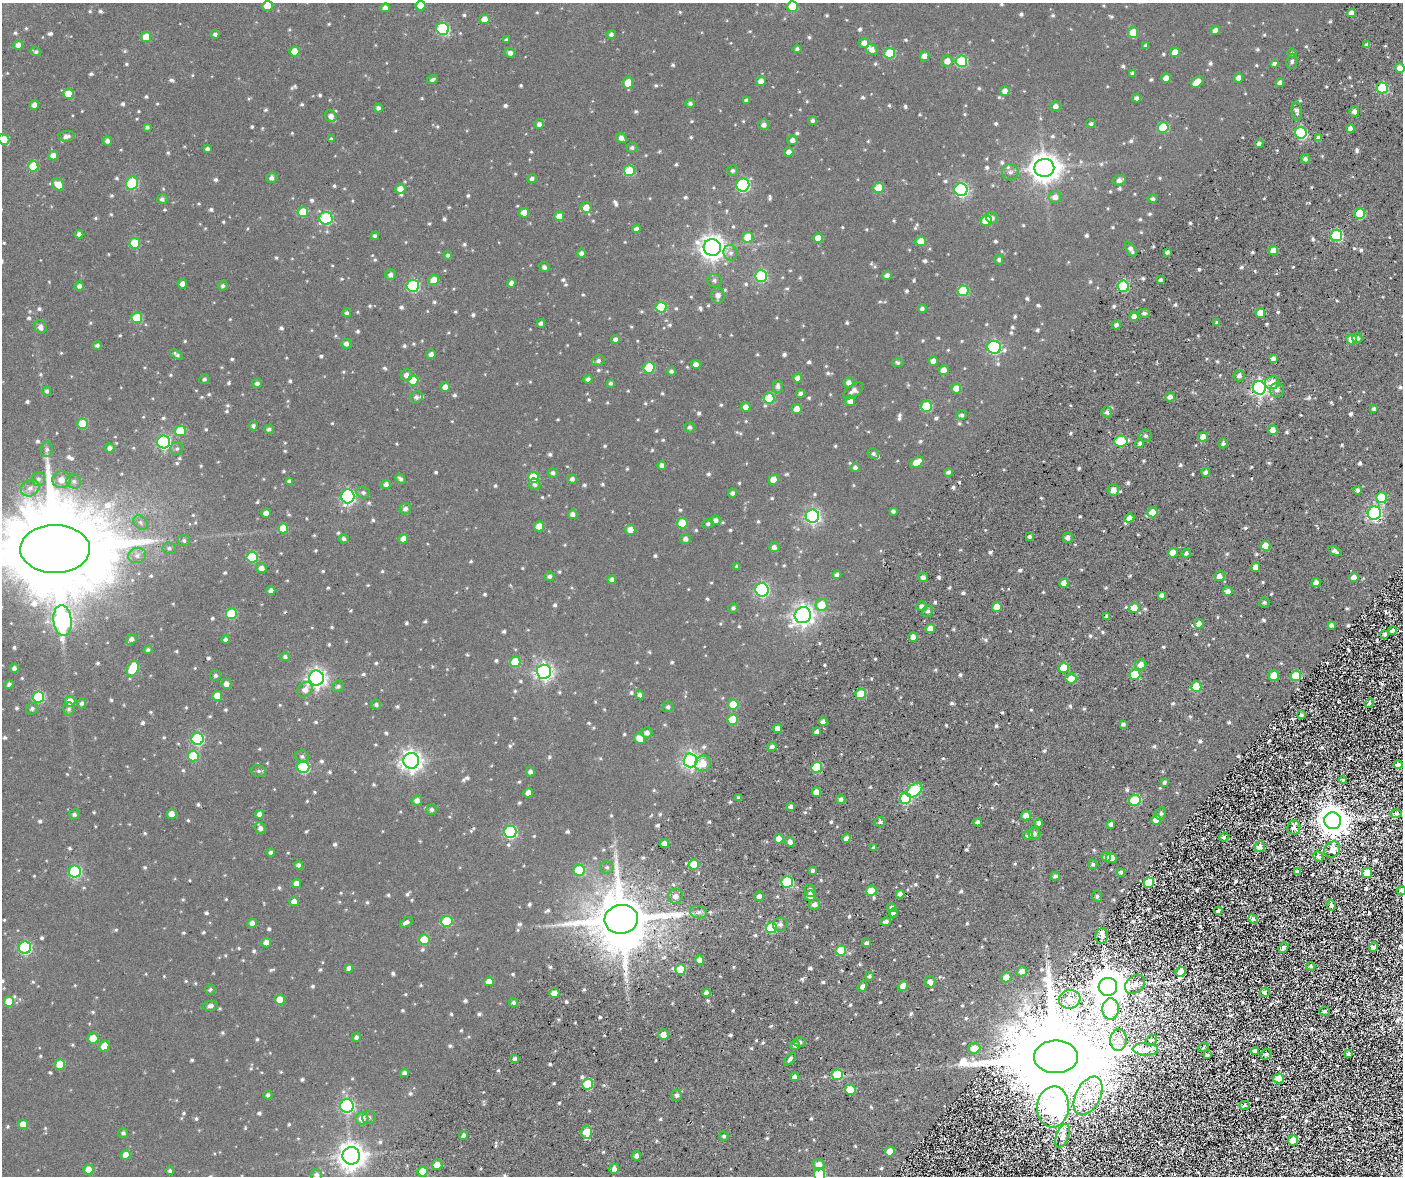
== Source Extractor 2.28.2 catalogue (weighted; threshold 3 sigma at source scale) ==
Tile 11 of 4 x 4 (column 3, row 3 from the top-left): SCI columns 3124-4524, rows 1709-2882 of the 6250 x 5797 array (HDU 1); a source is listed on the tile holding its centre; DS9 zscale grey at full resolution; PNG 1405 x 1178 px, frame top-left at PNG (2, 3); each listed source drawn as its Kron ellipse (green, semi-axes under 4 px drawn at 4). Nothing masked; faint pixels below the display range render black.
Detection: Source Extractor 2.28.2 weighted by HDU 2 'WHT'; one run over the whole footprint, this tile lists its part. Background 0.127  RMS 0.032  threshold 0.131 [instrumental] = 3 sigma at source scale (4.09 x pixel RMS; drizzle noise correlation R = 1.36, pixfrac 0.8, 0.0396/0.0396 arcsec/px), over >= 5 px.
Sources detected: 1207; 2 too faint to see at this stretch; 1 inside a brighter object's white glare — neither listed nor drawn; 13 inside a brighter listed object's ellipse — not listed separately; of the other 1191, all 500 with FLUX_AUTO >= 7.69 (the completeness limit of this list) listed and drawn (691 fainter detections not listed), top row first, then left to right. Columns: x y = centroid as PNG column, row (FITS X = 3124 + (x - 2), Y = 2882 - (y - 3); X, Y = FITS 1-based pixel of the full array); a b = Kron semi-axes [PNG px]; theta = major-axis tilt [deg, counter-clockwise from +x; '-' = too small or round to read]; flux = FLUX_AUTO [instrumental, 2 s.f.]
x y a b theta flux
421 5 5 5 - 49
268 6 5 5 - 73
792 6 5 5 - 140
385 8 5 4 - 20
1351 13 4 4 - 19
484 19 5 5 - 43
443 29 6 6 - 350
1215 30 4 4 - 21
1133 32 5 5 - 70
215 34 4 4 - 9.8
611 34 4 4 - 11
146 37 5 5 - 66
506 40 4 3 - 8.3
864 43 5 5 - 24
18 45 5 4 - 19
1367 45 4 4 - 13
1146 46 4 4 - 9.8
797 49 4 4 - 9
872 50 6 5 - 21
294 51 5 5 - 55
36 52 5 4 - 8.1
1175 52 5 5 - 44
510 53 5 5 - 15
890 53 5 5 - 150
1292 53 5 4 - 8
924 56 5 5 - 25
947 61 5 5 - 30
961 61 6 5 - 260
1292 61 8 5 82 8.2
1274 64 4 4 - 8.9
1400 68 5 5 - 23
1132 73 4 4 - 8.6
1166 78 5 4 - 35
1238 78 4 4 - 22
432 79 6 4 21 8.8
761 81 5 5 - 23
1197 82 7 5 36 51
628 83 6 5 - 53
1280 83 4 4 - 19
1382 88 5 5 - 240
1005 91 5 5 - 22
68 94 5 5 - 81
1137 98 4 4 - 14
746 100 4 4 - 8.6
690 103 4 4 - 8.8
34 105 4 4 - 22
1055 106 5 5 - 16
378 108 4 4 - 12
1297 111 9 5 -85 12
1354 111 5 5 - 14
331 116 6 5 - 18
813 120 5 4 - 8.7
539 124 5 4 - 14
1091 124 5 4 - 8.6
764 125 5 5 - 15
147 127 4 4 - 7.7
1163 128 5 5 - 150
1350 129 4 4 - 17
1301 133 6 5 - 380
66 136 8 5 8 14
621 138 5 5 - 16
1319 138 4 4 - 13
4 139 6 5 - 60
331 139 4 4 - 7.8
793 140 5 5 - 15
107 141 4 4 - 14
1259 143 4 4 - 11
632 148 5 5 - 8.1
207 149 4 4 - 9
789 152 4 4 - 23
53 156 5 4 - 25
1305 159 4 4 - 13
33 166 5 5 - 98
1044 168 10 9 - 5100
733 170 5 5 - 8.3
629 171 5 5 - 170
1010 172 8 8 - 13
272 178 5 5 - 11
532 178 5 4 - 9.9
1119 180 6 5 - 16
132 183 7 5 65 230
58 184 6 5 - 48
743 185 6 6 - 430
878 188 5 5 - 100
400 189 5 5 - 30
961 190 6 6 - 550
1055 197 6 6 - 22
162 199 5 5 - 11
1153 199 5 4 - 8.3
586 207 5 5 - 39
303 212 5 5 - 98
524 213 5 5 - 38
1360 213 5 5 - 140
559 216 5 5 - 38
326 218 6 6 - 340
992 218 6 5 - 12
986 220 5 5 - 120
636 229 4 4 - 13
79 234 4 4 - 14
1336 235 6 5 - 300
375 236 4 4 - 8.9
748 237 5 5 - 73
818 238 5 5 - 40
921 241 5 5 - 62
135 243 5 5 - 120
712 247 9 8 - 3200
1131 249 8 4 -58 15
1273 251 5 4 - 43
1167 252 4 4 - 10
581 253 4 4 - 13
730 253 8 7 - 12
448 255 4 4 - 8
999 259 5 4 - 7.9
544 267 5 5 - 10
390 275 5 5 - 13
887 275 5 4 - 11
761 276 6 6 - 350
434 280 5 5 - 58
714 280 7 6 - 9
1160 280 4 3 - 9.4
511 283 4 4 - 17
182 284 4 4 - 22
79 286 5 4 - 14
223 286 5 4 - 8.6
413 286 6 6 - 360
1123 286 6 5 - 340
963 291 5 5 - 180
718 295 8 6 89 19
661 307 5 5 - 190
922 309 4 4 - 11
347 313 4 4 - 7.9
1144 313 6 4 1 9.6
1260 313 5 5 - 43
1134 317 4 4 - 23
137 318 5 5 - 120
541 323 4 4 - 10
1217 323 4 3 - 7.9
1116 325 4 4 - 13
40 327 7 6 - 16
1357 338 5 5 - 11
615 339 4 4 - 13
1351 339 5 5 - 50
346 344 5 5 - 15
97 345 4 4 - 7.9
994 347 7 6 - 500
431 354 5 4 - 16
177 355 7 4 -37 8.1
1273 359 4 4 - 16
598 361 6 5 - 11
933 361 5 4 - 22
898 363 6 4 -9 7.7
696 364 5 4 - 19
649 368 6 5 - 140
944 370 5 5 - 39
671 371 4 4 - 8.3
406 375 6 6 - 17
1239 376 5 5 - 15
797 378 5 4 - 20
204 379 5 4 - 8
588 379 4 4 - 12
413 381 5 5 - 99
257 383 4 4 - 11
611 383 4 3 - 7.8
849 383 5 5 - 17
1272 383 7 6 - 47
778 386 6 5 - 11
445 387 5 5 - 27
1259 388 7 6 - 1100
956 389 5 5 - 47
1277 390 7 7 - 16
47 391 4 4 - 8.1
853 391 11 6 38 18
800 394 4 4 - 11
416 397 6 6 - 10
1170 397 5 4 - 17
769 398 5 5 - 140
850 401 5 5 - 29
927 406 5 5 - 180
746 407 5 4 - 24
797 409 5 5 - 41
1374 409 4 3 - 9.8
1107 412 5 5 - 12
962 415 5 5 - 8.9
82 424 5 5 - 95
253 426 4 4 - 8.9
690 427 5 5 - 9.3
269 429 5 4 - 8.4
1273 430 5 5 - 27
180 431 5 5 - 130
1146 436 6 6 - 9.4
1203 437 5 5 - 29
1121 441 7 5 11 200
164 442 6 6 - 590
1140 443 4 4 - 9.9
1223 443 5 4 - 8.5
110 448 5 4 - 13
47 449 8 6 85 8.2
177 449 6 6 - 8
873 454 6 5 - 8
917 462 7 5 35 44
662 466 4 4 - 19
855 467 4 4 - 12
948 472 4 4 - 9.1
1206 472 4 4 - 14
553 473 5 5 - 9.6
533 477 5 5 - 130
38 479 7 6 - 9.7
400 479 6 4 -43 9.5
572 479 5 4 - 11
61 480 9 8 - 31
773 480 5 5 - 46
74 481 7 7 - 11
289 481 4 4 - 10
386 484 5 4 - 15
535 484 6 5 - 11
30 488 9 8 - 22
1113 490 5 5 - 29
1358 490 4 4 - 9.9
363 493 7 6 - 9
732 493 4 4 - 11
348 496 7 6 - 580
1381 497 5 5 - 120
405 509 6 5 - 13
893 511 4 4 - 9.2
1152 512 5 5 - 64
266 513 5 4 - 24
1374 513 7 6 - 860
573 514 5 4 - 16
812 516 7 6 - 830
1129 518 5 4 - 21
715 520 5 5 - 15
140 522 8 6 -46 10
682 523 5 5 - 98
708 524 6 4 25 8.2
539 526 5 5 - 57
283 528 5 5 - 59
630 530 5 5 - 40
1029 537 4 3 - 10
1068 538 5 5 - 14
344 539 5 4 - 7.8
403 539 5 4 - 33
685 539 5 5 - 13
184 540 6 5 - 7.9
1265 546 5 5 - 52
774 547 5 5 - 15
169 548 7 6 - 8.2
55 549 35 24 -1 82000
1335 551 7 4 -28 10
1173 553 5 5 - 48
1186 553 5 4 - 9.2
137 555 9 7 16 16
252 557 5 5 - 200
737 566 4 3 - 7.9
1255 567 4 4 - 28
261 568 5 5 - 23
837 575 4 4 - 10
549 576 5 5 - 11
1219 576 5 5 - 19
923 577 5 5 - 15
1354 577 5 4 - 26
612 579 4 4 - 13
1064 583 4 4 - 24
1316 583 4 4 - 19
762 590 7 6 - 620
271 591 4 4 - 21
1228 591 5 4 - 19
1162 595 4 4 - 11
1264 602 5 5 - 8.3
822 605 6 6 - 73
921 606 5 5 - 14
997 607 5 5 - 48
733 608 5 5 - 7.8
1134 608 5 5 - 47
928 611 6 5 - 7.9
231 614 5 5 - 170
803 615 8 8 - 2200
1107 616 4 4 - 11
62 621 15 9 -83 1200
1199 624 5 5 - 26
1331 625 4 4 - 12
930 628 5 4 - 37
1393 631 4 4 - 15
1384 634 3 3 - 9.9
913 637 5 4 - 20
131 639 6 4 40 15
226 640 4 4 - 11
148 650 4 4 - 7.8
285 657 4 4 - 8.8
515 662 5 5 - 100
1141 665 6 5 - 25
14 668 4 4 - 9.4
1064 668 5 5 - 110
133 669 8 5 69 160
544 672 7 7 - 1300
1135 674 5 5 - 140
216 675 5 5 - 7.8
1274 676 5 5 - 58
1296 676 5 5 - 130
316 678 7 7 - 1600
1071 678 5 5 - 39
9 684 4 4 - 9.3
226 684 5 5 - 22
338 686 6 5 - 8.9
1196 687 5 5 - 120
305 690 8 6 47 24
861 694 5 5 - 120
640 695 4 4 - 13
217 696 5 5 - 34
38 697 6 5 - 300
70 701 5 5 - 34
82 703 5 4 - 8.6
1369 703 5 4 - 8.5
376 704 5 5 - 8.5
733 704 5 5 - 80
668 707 5 5 - 8.3
32 709 6 5 - 8.3
69 709 6 5 - 9
1301 715 3 3 - 11
733 719 5 5 - 82
823 722 4 4 - 18
1123 724 4 3 - 9.1
777 729 4 4 - 22
647 732 5 5 - 14
817 732 4 4 - 15
197 739 6 6 - 390
640 739 6 5 - 39
772 747 4 4 - 13
193 756 5 5 - 140
302 757 7 6 - 8.4
690 760 7 7 - 1300
411 761 8 8 - 2000
703 763 8 7 - 43
1398 765 5 4 - 17
303 767 6 6 - 300
817 767 5 5 - 170
259 771 7 5 -12 7.8
530 772 4 4 - 13
1343 780 4 4 - 11
1164 782 4 4 - 8
914 790 9 6 40 260
816 792 5 5 - 36
528 793 5 4 - 23
739 798 4 3 - 8.3
906 798 5 5 - 270
841 799 5 4 - 12
417 800 5 5 - 17
1135 800 6 5 - 210
791 807 4 4 - 13
432 809 5 5 - 9
1161 813 6 5 - 8.8
1396 813 5 3 - 8.8
74 814 5 5 - 9.3
172 814 5 5 - 32
260 814 4 4 - 21
1026 815 5 4 - 22
1156 820 5 5 - 47
1333 821 8 8 - 7900
880 822 5 5 - 10
977 822 4 4 - 12
1039 823 4 4 - 16
1111 824 4 4 - 14
1294 827 7 6 - 18
260 828 6 5 - 15
510 832 6 6 - 420
1034 833 6 6 - 11
1028 835 5 4 - 12
1224 837 5 4 - 9.5
846 838 4 4 - 16
779 839 5 4 - 28
790 842 5 5 - 16
664 844 5 4 - 35
1260 847 5 4 - 27
873 848 4 3 - 8.1
1332 850 9 7 51 39
271 852 4 4 - 9.3
1106 857 5 4 - 13
1318 857 5 4 - 13
1111 858 5 5 - 37
694 864 5 5 - 94
1093 864 5 4 - 7.8
299 865 4 4 - 14
607 867 6 6 - 8.2
579 870 5 5 - 160
813 870 4 4 - 8.7
75 872 6 6 - 350
1121 872 4 4 - 8.5
1297 872 4 3 - 16
1367 873 5 5 - 140
1055 876 4 4 - 10
787 882 6 5 - 300
1149 883 5 5 - 180
296 884 4 4 - 26
810 890 6 5 - 12
1402 890 4 4 - 16
871 891 5 5 - 77
900 894 4 4 - 18
675 896 7 7 - 23
759 896 5 4 - 14
810 896 5 5 - 26
1097 896 6 5 - 8.7
294 901 5 4 - 27
815 905 5 5 - 17
1331 905 5 4 - 13
892 907 5 4 - 8.6
1218 911 4 3 - 14
698 912 8 6 -12 13
893 913 4 4 - 13
621 919 17 14 7 21000
1253 919 5 4 - 8.7
447 921 6 5 - 160
886 921 5 3 - 10
406 922 7 4 32 13
252 923 5 4 - 16
780 924 7 6 - 16
771 928 5 5 - 210
1102 936 8 6 82 22
424 940 5 5 - 100
266 943 5 4 - 20
866 943 4 3 - 9.6
1374 947 5 4 - 18
25 948 6 6 - 430
1283 948 5 4 - 13
841 950 5 5 - 130
700 960 4 4 - 31
1311 966 4 4 - 9.6
349 968 4 4 - 14
680 970 5 5 - 87
1022 971 5 5 - 21
1181 972 5 5 - 46
869 976 4 4 - 8
1006 977 5 5 - 41
489 982 5 4 - 32
930 982 6 5 - 21
1135 984 11 8 42 36
903 986 5 5 - 21
862 987 6 4 57 13
1108 987 9 9 - 13000
210 990 5 5 - 7.9
1265 992 5 4 - 11
554 993 5 5 - 31
706 993 4 4 - 13
280 999 5 5 - 53
1070 999 11 9 9 60
9 1001 5 5 - 53
513 1002 4 4 - 9.3
210 1006 7 5 11 13
1111 1009 11 8 85 290
1324 1011 5 4 - 8.3
664 1035 5 5 - 31
356 1037 5 4 - 8.5
93 1038 5 5 - 61
1119 1040 11 8 89 47
1151 1040 6 4 39 13
800 1042 6 5 - 8.6
795 1045 5 5 - 11
104 1046 5 5 - 43
974 1048 6 5 - 46
1203 1048 6 3 20 8.9
1145 1049 13 6 -2 37
1255 1051 4 4 - 21
1266 1054 6 4 42 11
1348 1054 4 3 - 12
1207 1055 4 3 - 8.5
1056 1057 22 16 0 120000
515 1059 4 3 - 8.1
790 1059 7 4 51 10
60 1064 5 5 - 77
404 1073 4 4 - 13
837 1075 5 5 - 170
795 1077 4 4 - 12
1279 1078 5 5 - 64
587 1084 5 5 - 170
850 1090 5 5 - 100
268 1095 4 4 - 9.2
677 1095 6 5 - 11
1088 1096 21 12 63 150
1245 1105 5 4 - 10
347 1106 7 6 - 600
1053 1107 20 16 85 1500
369 1117 6 6 - 8.2
362 1118 6 6 - 38
23 1124 5 5 - 38
586 1132 7 5 89 68
123 1133 5 5 - 8.6
464 1135 4 4 - 13
724 1136 4 4 - 7.7
1062 1136 12 6 69 32
1293 1140 5 5 - 73
890 1151 5 5 - 47
126 1155 5 5 - 33
351 1156 9 8 - 4200
636 1156 5 4 - 14
437 1165 5 5 - 37
819 1165 6 5 - 34
614 1169 5 4 - 15
88 1170 5 5 - 40
170 1171 4 4 - 7.7
423 1172 5 5 - 99
819 1174 6 5 - 220
316 1175 6 5 - 13
Isophote crosses this tile's border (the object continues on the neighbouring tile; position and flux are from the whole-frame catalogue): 9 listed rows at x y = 421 5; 268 6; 792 6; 4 139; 55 549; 1402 890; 351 1156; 819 1174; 316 1175
Unlisted compact peaks at least as high as the median listed source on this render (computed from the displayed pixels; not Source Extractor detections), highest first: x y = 1322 747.